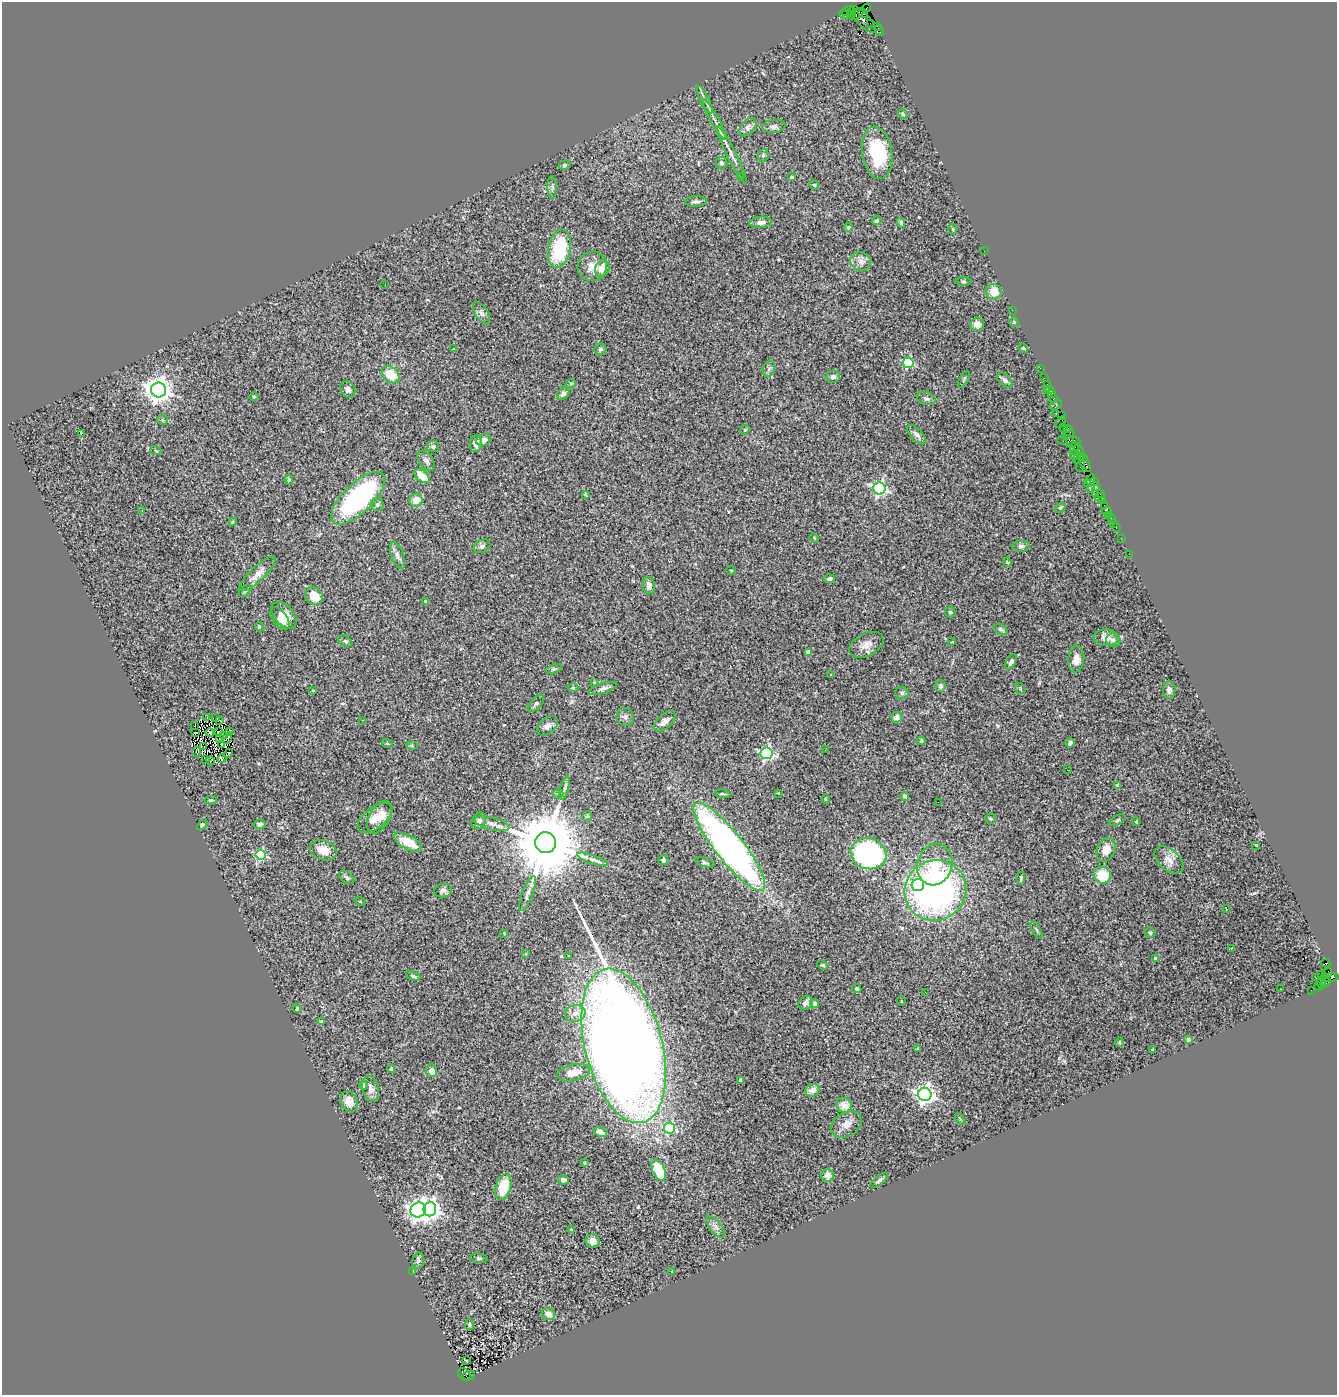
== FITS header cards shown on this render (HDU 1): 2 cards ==
NAXIS1  =                 1335
NAXIS2  =                 1393

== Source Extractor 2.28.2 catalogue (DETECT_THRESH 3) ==
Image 1335 x 1393 px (HDU 1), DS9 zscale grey, 1 PNG px = 1 image px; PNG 1339 x 1397 px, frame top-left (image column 1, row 1393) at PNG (2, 2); each listed source drawn as its Kron ellipse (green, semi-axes under 4 px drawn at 4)
Background 3.89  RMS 0.12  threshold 0.366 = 3 sigma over >= 5 px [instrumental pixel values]
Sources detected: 291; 1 with non-positive FLUX_AUTO (blend fragments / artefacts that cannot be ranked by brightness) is neither listed nor drawn; the other 290 listed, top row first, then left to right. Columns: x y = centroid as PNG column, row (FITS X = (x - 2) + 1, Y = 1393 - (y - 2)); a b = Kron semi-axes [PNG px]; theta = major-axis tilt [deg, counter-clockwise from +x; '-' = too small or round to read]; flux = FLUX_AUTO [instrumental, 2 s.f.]
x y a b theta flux
866 8 4 3 - 100
848 11 6 3 34 500
852 12 6 3 78 740
863 13 5 4 - 670
844 14 5 3 - 380
857 14 8 3 35 1100
863 19 17 6 -46 2000
870 23 2 2 - 130
877 26 3 3 - 150
879 30 5 2 - 190
704 99 15 4 -63 39
903 114 5 4 - 16
714 120 22 4 -61 55
774 126 12 6 4 30
748 127 10 6 51 29
877 153 26 15 -82 460
732 155 32 5 -64 67
763 155 6 5 - 18
721 163 6 5 - 19
565 165 6 4 15 14
740 177 2 2 - 84
792 177 3 3 - 7.9
814 185 4 4 - 8.5
552 187 11 5 -87 22
696 202 11 5 1 25
877 221 5 4 - 14
761 222 11 5 7 44
901 223 5 4 - 18
848 227 4 4 - 11
953 229 5 3 - 9.2
559 249 19 11 78 500
984 251 2 2 - 32
861 262 10 9 - 48
592 266 15 14 - 97
602 268 8 7 - 72
964 282 8 4 0 12
385 285 2 2 - 10
994 292 8 8 - 100
1012 310 2 2 - 43
481 313 12 6 -60 30
1014 322 5 4 - 8.9
977 324 7 6 - 63
1023 348 5 4 - 8.5
454 349 3 2 - 5.9
600 349 6 5 - 21
908 363 5 5 - 780
1040 368 2 2 - 87
769 369 8 6 69 21
391 375 10 7 -44 190
833 377 7 6 - 21
1044 378 2 2 - 110
964 379 9 3 60 11
1005 380 9 5 -44 22
571 383 5 3 - 10
1047 384 3 2 - 100
348 389 9 7 -59 33
158 390 7 7 - 9000
1046 390 3 2 - 160
1050 390 4 3 - 350
563 394 7 5 46 31
1051 394 4 3 - 310
254 397 4 3 - 7.7
926 398 9 6 -18 23
1054 398 3 2 - 220
1056 405 7 3 26 290
1056 413 3 2 - 240
1062 415 3 2 - 190
163 420 5 5 - 13
1061 422 6 2 56 460
1063 427 4 2 - 150
1068 429 3 2 - 120
745 430 5 4 - 11
81 433 3 2 - 14
916 435 12 6 -44 40
1066 435 4 3 - 270
1070 436 10 4 -86 1100
483 440 8 5 18 40
1069 441 12 5 -6 1400
476 444 8 6 81 40
433 447 6 5 - 18
1074 449 6 2 65 270
1079 450 6 3 -62 740
156 451 5 3 - 8.1
1075 455 5 4 - 1300
1078 458 6 4 51 520
1083 458 3 2 - 100
426 461 11 6 -55 32
1085 464 9 4 -63 1300
1081 466 6 3 74 240
422 476 8 5 -38 120
289 480 5 4 - 12
1090 480 5 4 - 410
1094 481 3 2 - 210
1087 483 3 2 - 400
1095 486 3 3 - 340
879 488 6 6 - 1700
1090 489 3 3 - 720
585 494 4 3 - 8.6
1096 494 3 2 - 460
1100 494 2 2 - 260
1100 497 5 3 - 340
358 498 34 14 44 1300
416 500 6 6 - 90
1103 501 3 2 - 220
377 505 6 6 - 19
1104 505 2 2 - 130
1060 507 6 4 44 9.8
142 510 3 2 - 9.5
1107 511 4 3 - 110
1108 515 2 2 - 40
1111 519 3 3 - 300
233 522 4 3 - 10
1114 523 2 2 - 54
1116 528 3 2 - 150
814 538 5 4 - 8.6
1121 538 2 2 - 46
482 546 9 6 27 23
1021 546 9 5 2 20
1129 554 2 2 - 62
397 555 14 6 -70 36
1007 562 5 3 - 8.1
731 570 5 3 - 6.3
258 574 24 7 43 73
830 578 5 4 - 26
649 585 8 6 -80 48
245 591 7 4 47 15
314 596 10 8 -45 150
426 601 4 3 - 19
950 612 5 5 - 11
284 615 16 9 -49 94
280 619 13 7 -52 53
259 627 5 3 - 9.3
1001 629 7 5 -32 20
1106 638 12 8 -4 69
1113 640 7 7 - 30
345 641 7 5 -26 15
952 642 3 2 - 6.6
866 645 18 11 26 80
808 652 4 4 - 63
1076 659 13 8 85 61
1011 662 8 4 60 23
554 669 8 4 18 13
830 674 3 2 - 10
594 682 3 3 - 5.7
940 686 6 5 - 25
573 688 5 3 - 8.4
602 689 15 5 18 28
1020 689 6 4 -55 11
313 690 4 2 - 5.5
1169 690 8 6 89 31
902 693 6 6 - 19
536 703 10 5 46 18
625 717 9 8 - 33
896 717 5 5 - 48
207 718 3 2 - 7.8
215 718 2 2 - 12
220 720 3 2 - 9.8
363 720 2 2 - 21
665 721 13 7 43 53
194 725 3 2 - 1.7
547 726 12 7 40 41
229 731 3 2 - 7.2
219 732 4 2 - 9.6
195 733 3 2 - 5.6
210 733 4 2 - 14
223 735 4 2 - 7.5
227 738 6 3 52 1
219 739 4 2 - 2.5
921 741 4 3 - 11
387 743 6 3 -20 8
1070 743 5 4 - 35
222 744 3 2 - 10
412 746 5 3 - 8.5
203 747 4 2 - 5
825 750 2 2 - 15
197 752 5 4 - 10
229 753 5 2 - 6.7
767 753 6 6 - 1600
206 759 3 3 - 9.5
222 759 4 4 - 29
210 761 4 2 - 8.3
1067 770 2 2 - 14
1117 785 4 3 - 23
565 788 12 4 75 23
778 793 3 3 - 8.5
558 794 5 3 - 11
723 794 8 3 -9 11
905 796 4 4 - 18
825 799 4 3 - 7
211 800 6 4 -1 12
938 802 2 2 - 8.8
587 816 5 4 - 10
380 817 18 10 58 110
375 818 20 10 39 97
991 819 5 5 - 12
1118 820 9 4 27 15
479 821 9 6 62 27
1136 822 4 3 - 10
259 824 6 4 8 20
492 824 18 6 -14 54
202 825 6 4 49 13
408 842 15 7 -30 170
545 843 10 10 - 100000
1256 845 3 2 - 5.4
729 847 55 14 -52 3800
323 850 14 9 -20 100
1106 850 12 9 65 84
868 854 18 15 -14 1500
261 855 5 5 - 750
593 859 16 4 -18 38
663 860 5 5 - 19
1169 860 17 10 -41 80
705 862 10 4 -17 15
935 864 21 17 73 290
1102 875 9 8 - 220
347 877 9 5 -36 19
1021 878 7 3 86 12
918 885 6 6 - 840
935 890 31 30 - 2900
443 891 9 6 10 23
527 893 18 5 70 38
360 901 5 3 - 7.1
1226 909 3 2 - 7.7
1036 930 10 2 -61 12
504 933 3 2 - 6.5
1150 933 5 5 - 11
1232 948 3 2 - 14
525 954 4 3 - 7.8
568 955 3 3 - 13
1156 958 3 3 - 47
1326 963 4 3 - 3300
823 965 6 4 -26 11
1327 973 5 3 - 1400
1321 974 3 2 - 120
413 976 7 4 -22 19
1315 977 2 2 - 140
1325 978 3 3 - 500
1330 978 9 3 7 1100
1326 982 6 3 31 900
1321 983 6 3 -86 450
1318 987 3 3 - 160
857 989 5 4 - 15
1280 989 2 2 - 6.4
1311 990 2 2 - 57
925 992 3 2 - 14
901 1001 5 3 - 5.9
806 1003 8 6 44 32
815 1003 4 4 - 15
297 1009 4 3 - 14
575 1013 10 8 15 61
322 1022 4 4 - 82
1188 1040 4 4 - 19
1119 1042 5 4 - 10
624 1046 79 38 -76 22000
918 1049 3 3 - 9.4
1152 1050 3 3 - 18
391 1069 4 3 - 12
432 1071 6 5 - 47
574 1073 16 8 13 110
741 1080 4 4 - 22
363 1085 5 3 - 7.7
371 1089 13 8 -75 49
812 1090 7 6 - 52
925 1094 7 6 - 4000
349 1102 10 8 -66 71
844 1105 8 7 - 85
960 1119 6 3 -53 7.8
846 1124 16 12 29 71
670 1128 5 5 - 600
600 1132 6 4 -27 78
584 1163 3 3 - 8
659 1170 11 6 -64 340
827 1175 6 6 - 46
564 1180 5 4 - 28
879 1180 10 4 38 19
503 1187 13 7 74 200
430 1209 7 6 - 4400
418 1210 8 7 - 4500
716 1227 13 6 -52 37
571 1229 3 2 - 12
593 1241 7 7 - 56
479 1258 9 4 -8 14
418 1261 8 6 79 22
413 1271 3 2 - 6.6
671 1272 3 2 - 13
548 1314 7 5 -32 52
469 1325 5 4 - 12
466 1361 3 3 - 20
464 1374 7 5 -33 1200
468 1376 7 4 16 1100
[1 non-positive-flux detection neither listed nor drawn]